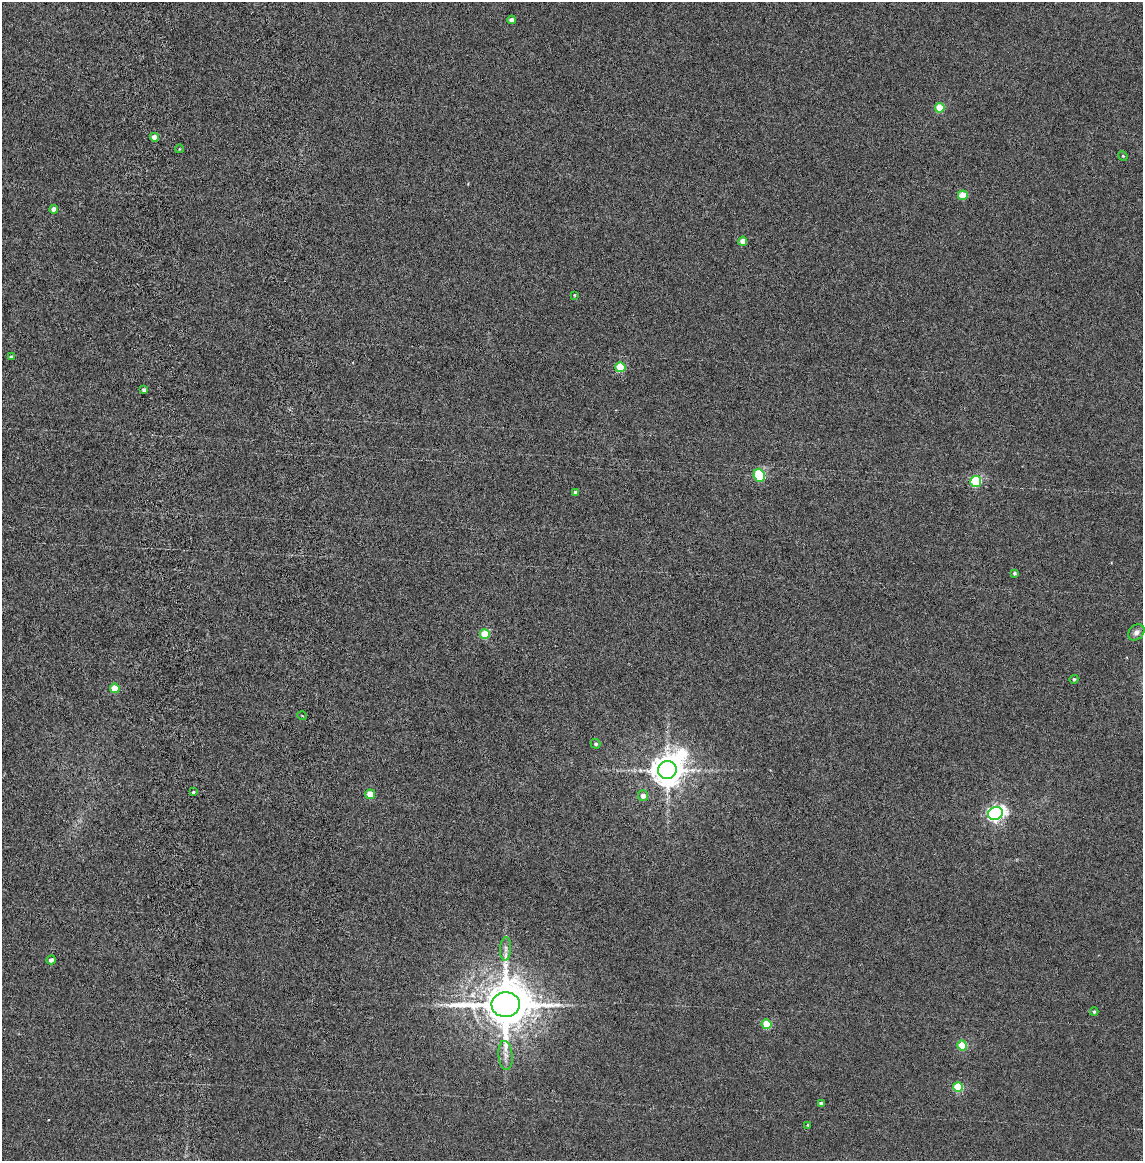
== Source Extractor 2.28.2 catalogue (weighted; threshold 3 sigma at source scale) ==
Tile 7 of 4 x 4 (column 3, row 2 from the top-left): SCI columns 2421-3561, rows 2417-3575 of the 4856 x 4834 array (HDU 1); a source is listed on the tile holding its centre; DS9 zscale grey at full resolution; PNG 1145 x 1163 px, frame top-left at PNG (2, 2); each listed source drawn as its Kron ellipse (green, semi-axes under 4 px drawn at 4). Shown black and unused: <1% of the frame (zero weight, under 4 of 8 exposures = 14% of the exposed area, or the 3 px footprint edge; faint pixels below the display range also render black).
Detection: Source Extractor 2.28.2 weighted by HDU 2 'WHT'; one run over the whole footprint, this tile lists its part. Background 0.00199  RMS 0.0021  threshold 0.00844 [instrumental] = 3 sigma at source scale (4.09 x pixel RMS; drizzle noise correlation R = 1.36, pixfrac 0.8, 0.05/0.05 arcsec/px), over >= 5 px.
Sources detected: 38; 1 inside a brighter object's white glare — neither listed nor drawn; the other 37 listed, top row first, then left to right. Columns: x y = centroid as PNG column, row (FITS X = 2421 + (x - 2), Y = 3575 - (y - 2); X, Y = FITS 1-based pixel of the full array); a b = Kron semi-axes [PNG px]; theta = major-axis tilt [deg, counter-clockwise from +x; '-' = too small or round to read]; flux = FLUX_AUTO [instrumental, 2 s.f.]
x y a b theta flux
512 20 4 4 - 0.86
940 108 5 5 - 5.3
154 137 4 4 - 1.6
179 149 4 2 - 0.11
1123 156 5 4 - 0.19
963 195 5 4 - 4.4
54 209 4 4 - 0.9
743 241 4 4 - 2.1
574 295 3 2 - 0.13
11 357 3 3 - 0.33
620 367 5 5 - 6.6
144 390 4 4 - 0.4
759 475 6 5 - 11
976 481 5 5 - 12
575 492 4 3 - 0.35
1014 573 4 3 - 0.28
1136 632 9 7 45 0.83
485 634 5 5 - 6.4
1074 679 4 4 - 0.29
115 688 5 4 - 3.5
302 716 5 3 - 0.14
596 744 5 4 - 0.34
667 770 9 9 - 340
193 792 4 3 - 0.33
370 794 5 5 - 2.7
643 796 5 5 - 1
995 813 7 6 - 49
506 949 12 5 86 0.63
51 960 5 4 - 0.51
506 1005 14 12 6 950
1094 1012 4 3 - 0.28
766 1024 5 5 - 5.6
962 1045 5 5 - 5.1
505 1055 14 7 -84 1.1
958 1087 5 5 - 7.1
822 1103 4 3 - 0.57
808 1125 3 3 - 0.17